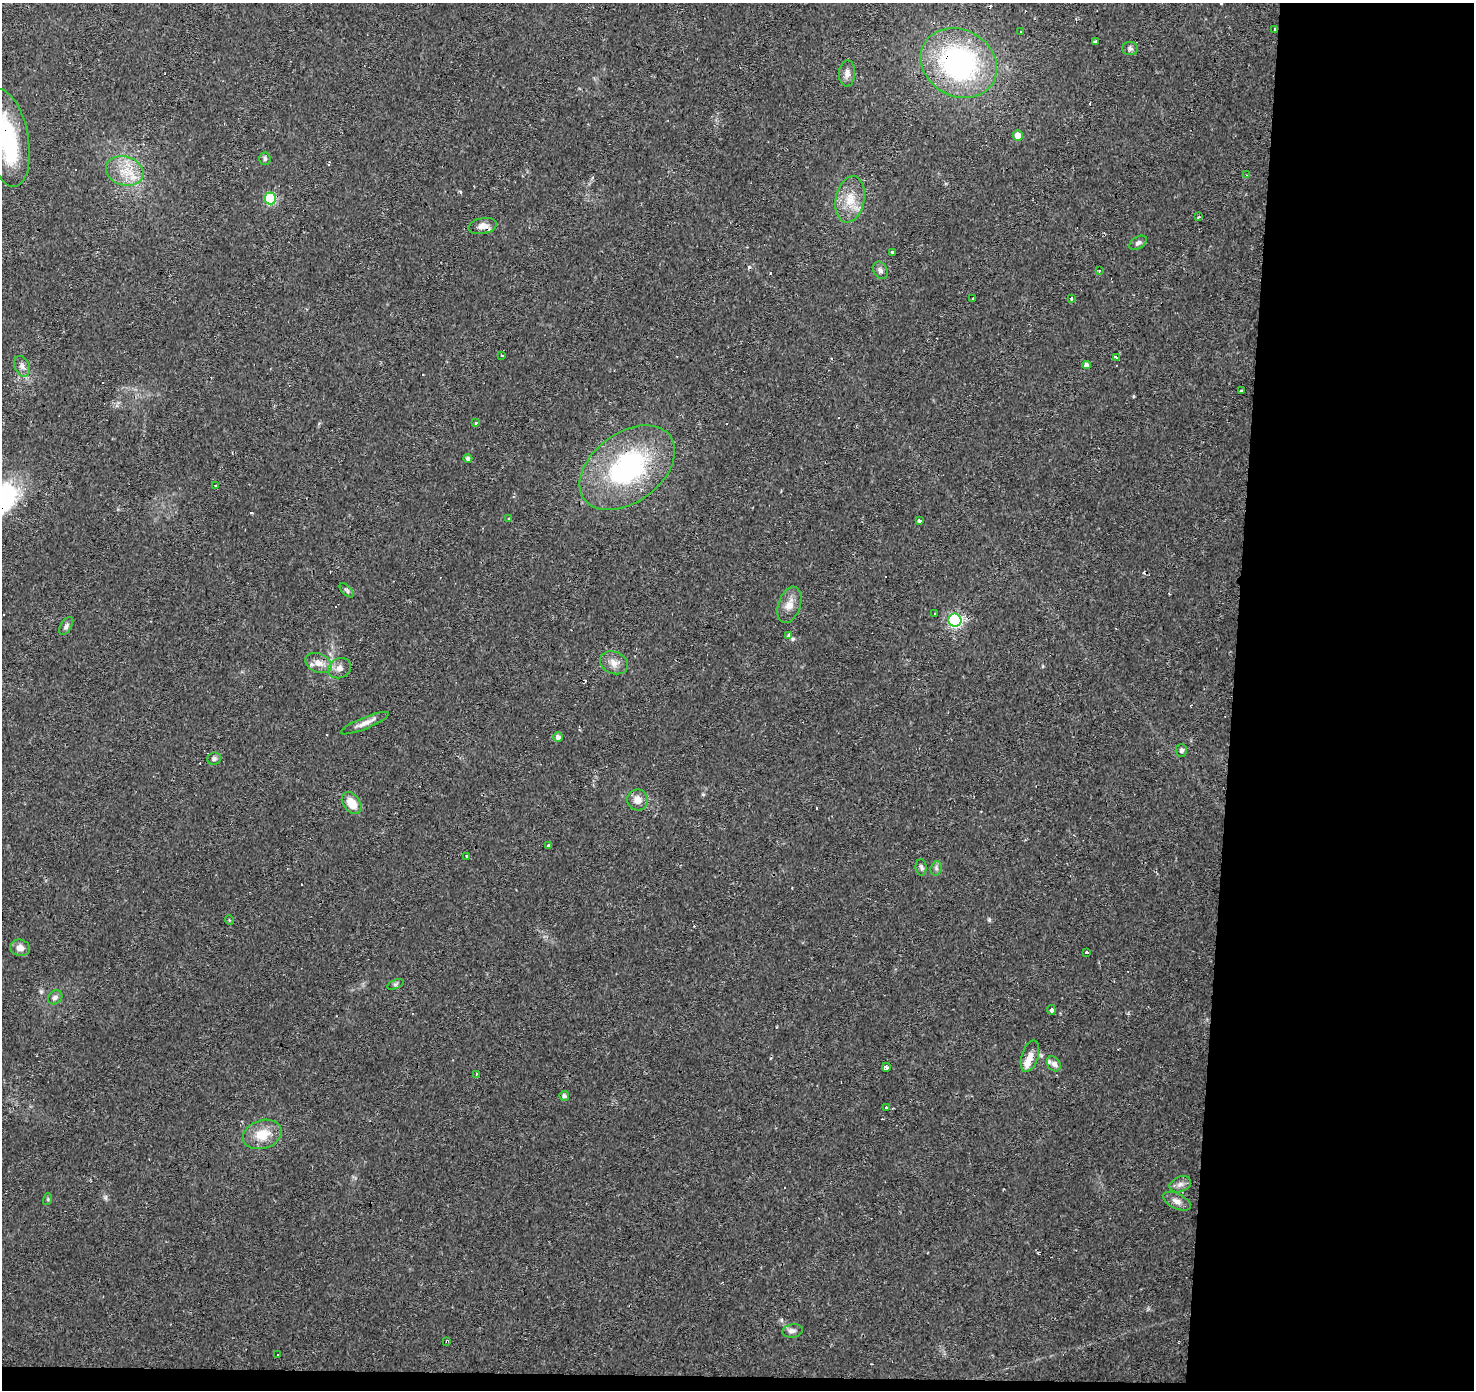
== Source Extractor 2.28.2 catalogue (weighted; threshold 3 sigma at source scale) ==
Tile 9 of 3 x 3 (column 3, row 3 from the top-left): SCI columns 2946-4417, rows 226-1613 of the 4422 x 4663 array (HDU 1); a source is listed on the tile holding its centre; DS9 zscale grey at full resolution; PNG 1476 x 1392 px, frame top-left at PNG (2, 3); each listed source drawn as its Kron ellipse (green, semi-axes under 4 px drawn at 4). Shown black and unused: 17% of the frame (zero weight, under 2 of 3 exposures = <1% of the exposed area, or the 3 px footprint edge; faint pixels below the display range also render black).
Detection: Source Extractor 2.28.2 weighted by HDU 2 'WHT'; one run over the whole footprint, this tile lists its part. Background 0.0434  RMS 0.0035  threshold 0.0159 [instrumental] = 3 sigma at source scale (4.5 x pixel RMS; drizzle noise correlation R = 1.50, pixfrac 1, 0.0396/0.0396 arcsec/px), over >= 5 px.
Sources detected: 99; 1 inside a brighter object's white glare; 26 cosmic-ray / hot-pixel residue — neither listed nor drawn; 2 inside a brighter listed object's ellipse — not listed separately; the other 70 listed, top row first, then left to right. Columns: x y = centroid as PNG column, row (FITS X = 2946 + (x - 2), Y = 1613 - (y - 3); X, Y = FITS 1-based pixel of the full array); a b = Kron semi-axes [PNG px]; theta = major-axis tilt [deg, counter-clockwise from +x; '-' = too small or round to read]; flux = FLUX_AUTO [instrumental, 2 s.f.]
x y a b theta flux
1275 29 3 3 - 0.92
1021 32 3 3 - 4.1
1095 42 4 3 - 3.1
1130 49 8 6 -1 0.93
959 63 40 33 -30 72
847 73 13 8 87 2
1018 135 5 5 - 3.4
6 138 49 21 -79 29
265 159 6 5 - 0.82
125 171 19 14 -16 7.7
1246 175 4 3 - 0.34
270 198 6 6 - 29
850 199 24 14 79 7.5
1199 217 3 2 - 0.79
483 226 15 8 11 3.1
1138 243 10 6 31 1.1
892 253 3 3 - 2.2
880 270 9 7 -63 1.2
1099 270 3 2 - 0.38
973 298 2 2 - 0.31
1072 299 3 3 - 1.4
502 355 3 3 - 0.71
1116 357 4 3 - 0.96
1087 365 4 4 - 1.7
22 366 11 7 -67 1.5
1241 390 4 3 - 6
475 423 3 3 - 1.3
468 458 4 4 - 0.91
627 468 54 34 37 59
216 486 4 3 - 0.46
509 519 3 3 - 0.62
919 521 4 3 - 0.95
347 590 9 4 -45 0.66
789 605 19 11 71 3.6
934 614 3 3 - 0.76
955 620 6 6 - 69
66 626 10 5 57 1
788 636 3 3 - 110
318 663 14 9 -21 3.2
614 663 14 11 -23 3.1
340 668 11 10 - 2.3
365 723 26 5 22 2.5
558 737 4 4 - 1.2
1181 750 6 6 - 0.89
214 759 7 6 - 0.96
637 800 10 10 - 3.1
352 803 12 8 -53 5.6
548 845 3 3 - 0.56
466 856 3 2 - 0.36
921 867 8 5 -88 0.92
936 868 7 5 72 0.79
229 920 5 3 - 0.28
20 948 10 8 -13 2.4
1086 952 3 3 - 0.69
395 984 9 4 21 0.67
55 997 8 6 40 1.3
1051 1010 5 3 - 5
1030 1056 16 8 72 3.1
1054 1064 8 6 -56 1.3
886 1067 4 3 - 3
477 1074 4 3 - 0.46
564 1096 5 4 - 0.85
886 1107 3 2 - 0.58
262 1134 20 14 17 7.3
1180 1184 11 7 22 1.6
48 1199 6 4 73 0.44
1177 1201 15 7 -26 2
793 1331 10 6 10 1.3
446 1341 3 3 - 0.35
277 1355 2 2 - 0.25
Overlapping masked pixels (flux is a lower limit): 5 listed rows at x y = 1275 29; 959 63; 6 138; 483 226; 627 468
Isophote crosses this tile's border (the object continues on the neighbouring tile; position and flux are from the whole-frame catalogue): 1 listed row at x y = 6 138
Unlisted compact peaks at least as high as the median listed source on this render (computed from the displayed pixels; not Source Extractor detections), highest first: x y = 989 920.